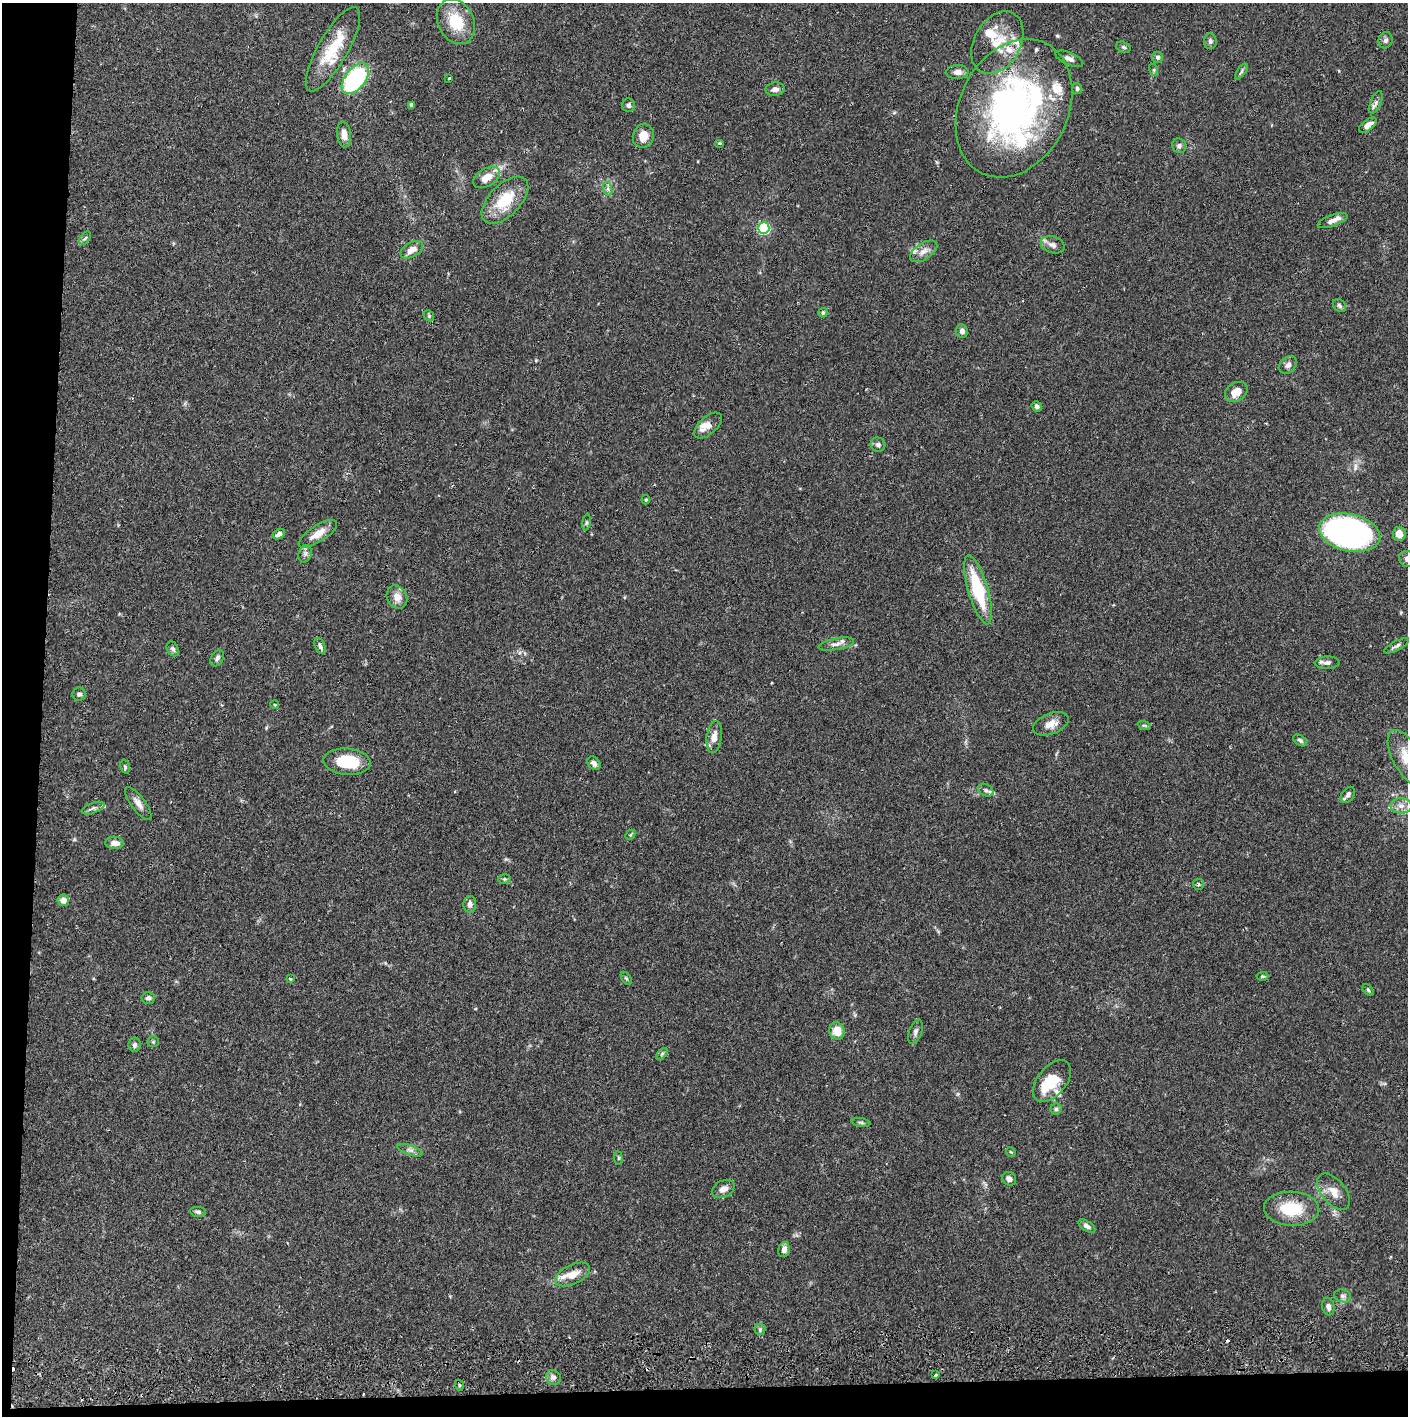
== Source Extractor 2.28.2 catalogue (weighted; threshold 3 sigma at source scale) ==
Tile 7 of 3 x 3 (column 1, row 3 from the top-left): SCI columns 4-1409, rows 57-1470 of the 4229 x 4357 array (HDU 1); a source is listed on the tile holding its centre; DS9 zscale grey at full resolution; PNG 1410 x 1418 px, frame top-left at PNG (2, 3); each listed source drawn as its Kron ellipse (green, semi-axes under 4 px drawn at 4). Shown black and unused: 5% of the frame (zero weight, under 2 of 3 exposures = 3% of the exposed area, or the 3 px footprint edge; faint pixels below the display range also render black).
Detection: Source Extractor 2.28.2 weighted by HDU 2 'WHT'; one run over the whole footprint, this tile lists its part. Background 0.0681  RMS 0.0049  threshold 0.0219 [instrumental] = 3 sigma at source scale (4.5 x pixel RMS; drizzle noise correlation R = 1.50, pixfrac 1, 0.05/0.05 arcsec/px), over >= 5 px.
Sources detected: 125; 3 cosmic-ray / hot-pixel residue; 1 long thin detection or spike segment (spike, bleed or trail) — neither listed nor drawn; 12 inside a brighter listed object's ellipse — not listed separately; the other 109 listed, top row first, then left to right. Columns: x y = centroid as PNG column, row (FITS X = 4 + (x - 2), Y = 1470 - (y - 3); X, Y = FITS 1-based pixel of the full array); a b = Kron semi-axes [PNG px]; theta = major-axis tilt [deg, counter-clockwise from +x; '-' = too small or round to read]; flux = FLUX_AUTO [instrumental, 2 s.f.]
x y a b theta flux
456 22 23 18 -63 15
1385 40 8 7 - 1.6
1210 41 8 6 86 1.4
997 43 33 23 60 16
1123 47 7 5 -17 0.94
333 49 48 15 60 19
1158 57 6 5 - 1.1
1069 59 15 6 -24 2.2
1154 70 6 4 -73 0.63
957 72 11 7 4 2.8
1241 72 9 4 55 0.86
449 78 3 3 - 0.66
355 79 18 10 52 55
775 89 9 6 10 2.1
1077 89 5 5 - 1
1376 102 12 5 67 1.7
412 105 4 4 - 2
628 105 7 6 - 1.4
1014 108 73 54 63 180
1368 125 10 5 37 3
344 135 13 7 -84 4.1
643 136 12 10 74 5.6
720 143 5 4 - 0.54
1179 146 7 7 - 1.5
487 177 15 9 32 6.2
608 189 7 4 -72 1.3
505 200 29 15 45 17
1332 221 16 5 20 3
764 228 6 5 - 57
85 238 7 4 54 0.95
1053 245 12 8 -18 2.4
412 250 12 7 29 4.2
924 251 15 8 33 3.5
1339 306 7 5 -46 1.1
823 313 4 4 - 0.96
429 316 6 4 -47 0.65
962 331 7 6 - 2.1
1288 365 10 7 43 1.9
1236 392 12 9 32 6.8
1037 406 5 5 - 1.2
708 425 17 8 41 3.7
878 445 7 7 - 1.5
646 500 5 4 - 0.57
586 522 8 4 81 0.83
1350 533 31 18 -12 190
279 534 6 5 - 2.3
318 534 22 8 33 6.1
1399 534 7 6 - 4.5
305 554 9 6 75 1.6
1407 559 8 7 - 1.6
978 590 36 10 -74 28
397 597 12 9 -61 4.3
836 644 18 5 11 2.7
320 646 8 5 -65 1.3
1397 646 14 4 28 1.5
173 649 8 5 -60 1.2
217 658 9 6 58 1.4
1327 663 12 6 2 1.8
79 694 7 6 - 1.5
275 705 4 3 - 0.42
1051 724 18 10 21 4.8
1144 725 6 4 -18 0.65
714 737 16 7 82 4.2
1300 740 8 5 -34 1
1407 758 31 14 -61 11
347 762 24 13 -5 19
594 763 7 5 -49 1.8
125 767 7 4 -75 0.78
986 790 8 5 -30 1.3
1348 795 9 6 53 1.8
138 803 20 7 -53 3.1
1401 806 10 7 -1 3.3
93 808 12 5 21 1.6
630 835 5 4 - 0.59
114 843 9 6 -4 3.2
504 879 6 5 - 0.69
1198 884 5 5 - 0.89
63 900 6 5 - 3.3
470 904 8 6 87 2.1
1262 976 6 4 3 0.72
626 978 7 4 -54 0.67
290 979 4 3 - 0.47
1368 990 7 4 -46 0.69
148 998 6 6 - 1.4
837 1031 8 7 - 6.8
915 1032 13 6 71 1.8
153 1042 5 5 - 0.74
135 1045 7 6 - 1.5
662 1054 7 4 45 0.81
1052 1081 24 14 51 13
1056 1109 5 5 - 0.88
861 1122 9 3 -11 0.86
410 1150 13 5 -19 1.8
1011 1152 5 3 - 0.4
618 1158 7 3 -82 0.58
1009 1179 7 6 - 1.8
723 1189 12 8 27 3
1334 1192 21 12 -50 5.8
1292 1209 27 17 -3 19
198 1212 8 5 -7 1.2
1087 1226 9 5 -31 1.7
784 1250 8 5 75 2.4
573 1275 19 9 25 6.3
1343 1296 8 6 -15 1.3
1328 1307 9 6 -78 2.2
760 1329 5 5 - 0.87
936 1375 3 3 - 0.93
553 1377 8 7 - 1.7
459 1385 5 3 - 0.54
Overlapping masked pixels (flux is a lower limit): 1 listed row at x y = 1014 108
Isophote crosses this tile's border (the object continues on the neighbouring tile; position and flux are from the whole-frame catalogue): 3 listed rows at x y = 1350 533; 1407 559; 1407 758